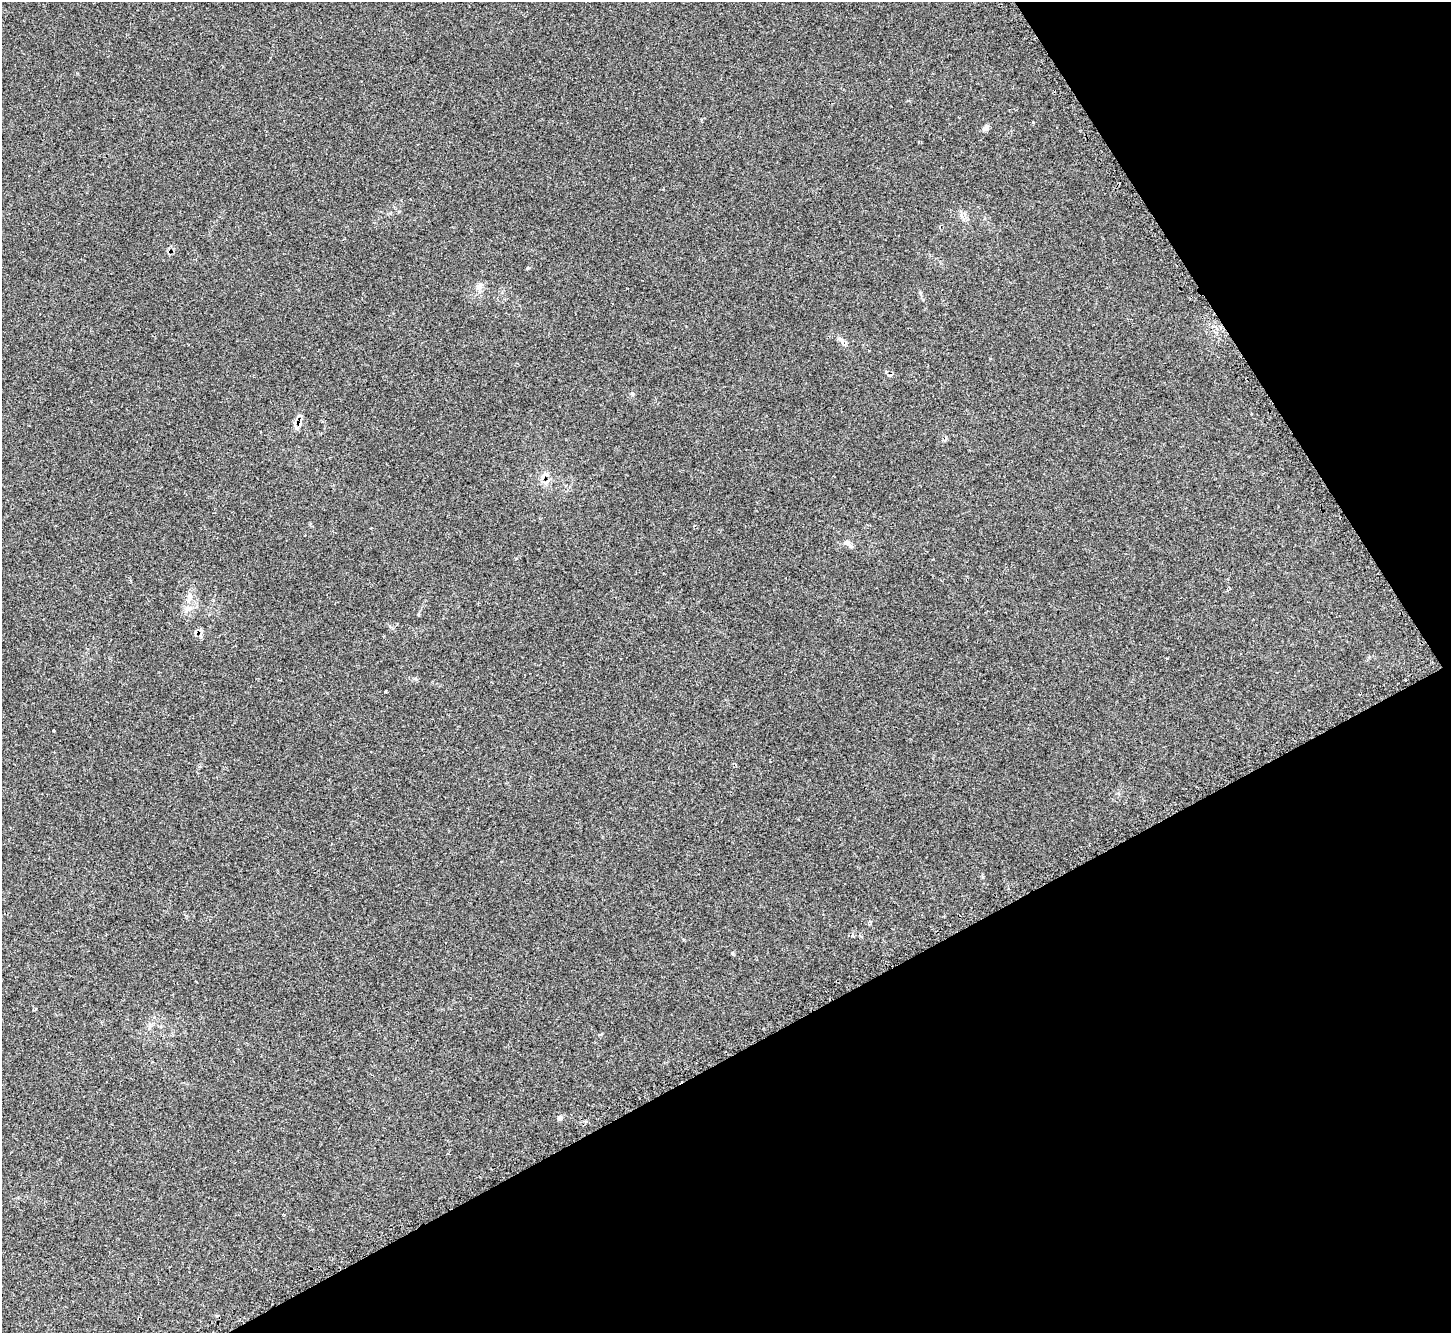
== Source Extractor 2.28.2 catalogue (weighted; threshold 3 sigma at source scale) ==
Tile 12 of 4 x 4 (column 4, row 3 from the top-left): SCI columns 4384-5832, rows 1517-2847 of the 5873 x 5864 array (HDU 1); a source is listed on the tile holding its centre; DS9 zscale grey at full resolution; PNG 1453 x 1335 px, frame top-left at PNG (2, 2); no overlay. Shown black and unused: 29% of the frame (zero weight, under 2 of 3 exposures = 3% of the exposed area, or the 3 px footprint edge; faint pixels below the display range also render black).
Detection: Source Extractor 2.28.2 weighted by HDU 2 'WHT'; one run over the whole footprint, this tile lists its part. Background 0.161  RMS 0.0079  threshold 0.0355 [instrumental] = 3 sigma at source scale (4.5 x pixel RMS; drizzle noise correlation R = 1.50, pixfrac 1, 0.05/0.05 arcsec/px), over >= 5 px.
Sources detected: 14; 4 cosmic-ray / hot-pixel residue — not listed; the other 10 listed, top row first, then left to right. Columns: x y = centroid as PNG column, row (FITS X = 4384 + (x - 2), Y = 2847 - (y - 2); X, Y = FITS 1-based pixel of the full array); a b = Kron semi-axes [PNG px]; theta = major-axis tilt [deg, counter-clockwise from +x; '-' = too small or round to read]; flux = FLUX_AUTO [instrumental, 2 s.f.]
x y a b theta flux
986 127 9 6 51 2.4
528 268 5 4 - 0.72
479 287 10 6 33 3.1
920 293 6 4 -72 1
841 340 13 6 -41 3
849 544 16 4 -50 2.2
190 596 7 4 -72 1.8
187 609 10 3 21 1.9
53 730 3 3 - 1.3
560 1118 7 5 -3 1.5
Unlisted compact peaks at least as high as the median listed source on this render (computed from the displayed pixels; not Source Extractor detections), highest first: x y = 732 953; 1033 122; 632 393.